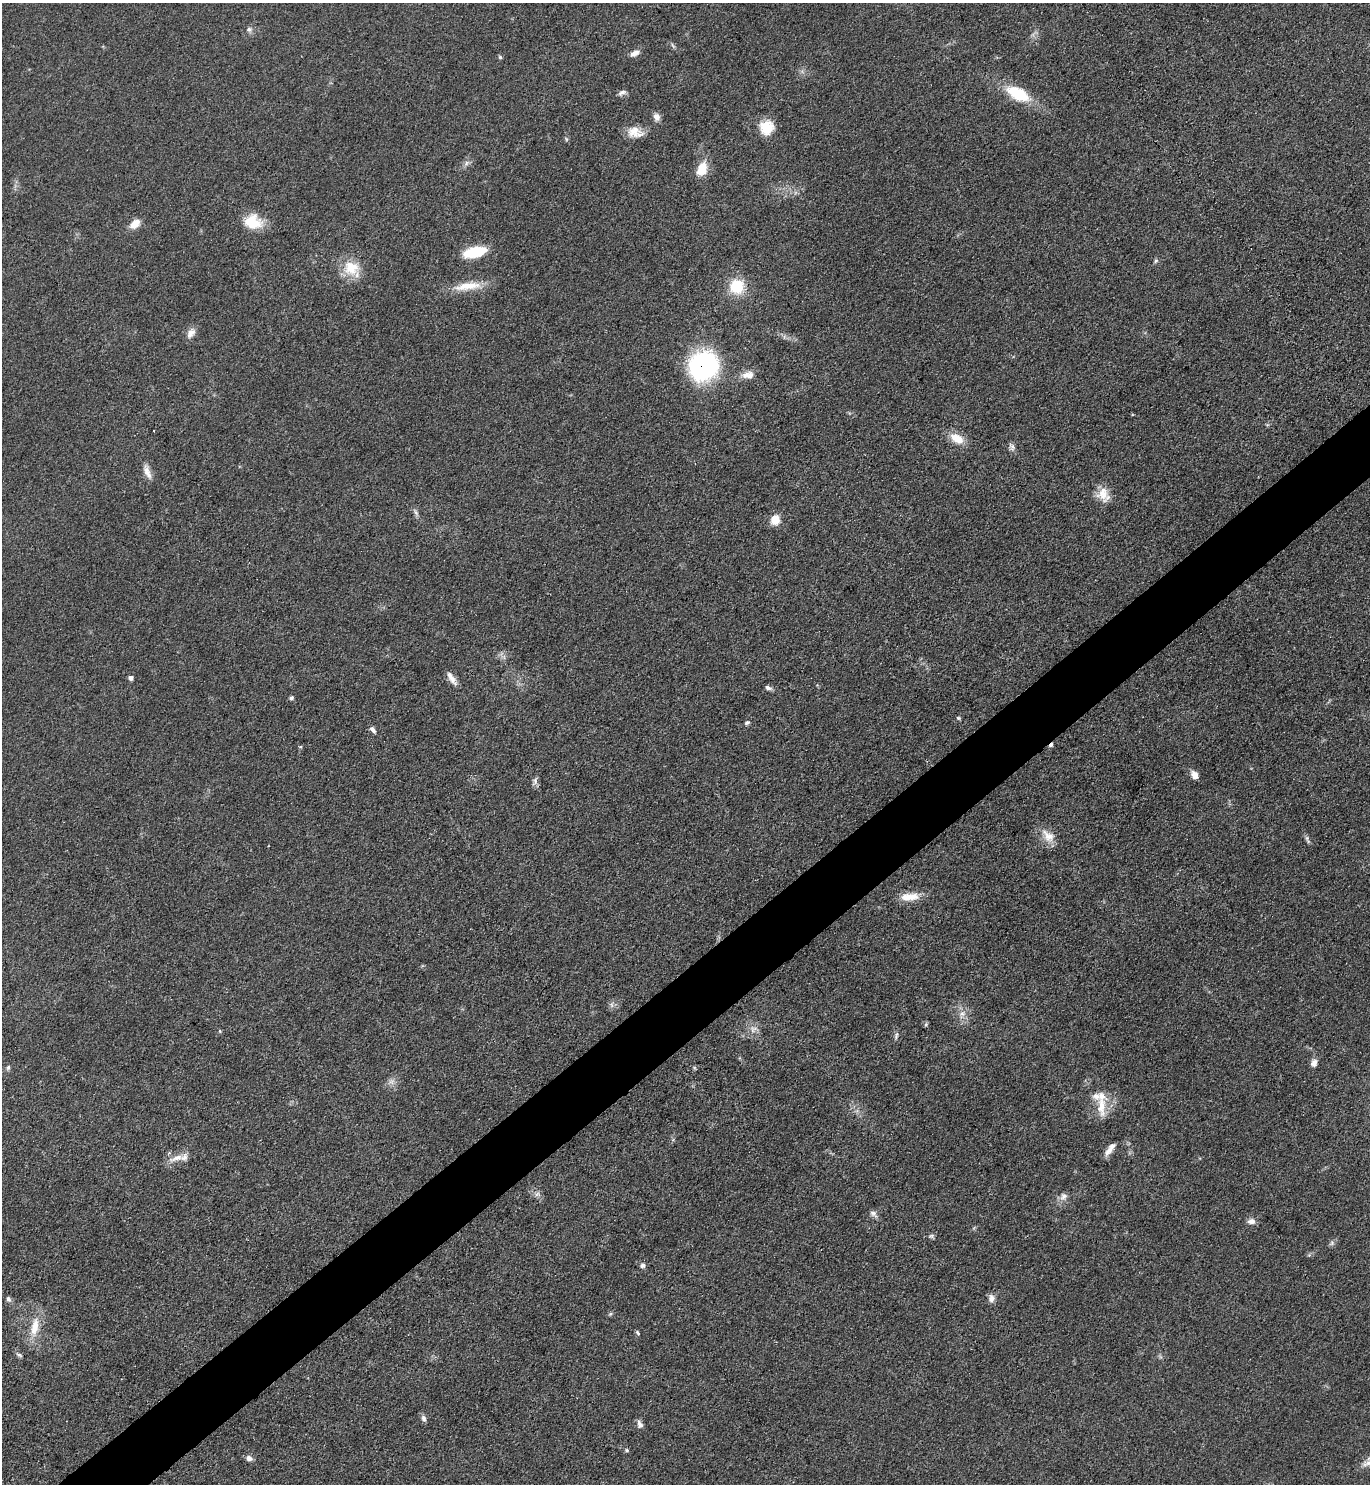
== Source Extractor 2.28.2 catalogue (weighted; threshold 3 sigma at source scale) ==
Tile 7 of 4 x 4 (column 3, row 2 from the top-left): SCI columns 2891-4258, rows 2966-4447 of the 5924 x 5929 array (HDU 1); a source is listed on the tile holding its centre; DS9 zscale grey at full resolution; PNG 1372 x 1486 px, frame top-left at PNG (2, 3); no overlay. Shown black and unused: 5% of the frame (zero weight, under 3 of 4 exposures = <1% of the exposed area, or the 3 px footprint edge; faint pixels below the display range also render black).
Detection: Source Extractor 2.28.2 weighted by HDU 2 'WHT'; one run over the whole footprint, this tile lists its part. Background 0.0759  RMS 0.0061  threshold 0.0275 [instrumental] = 3 sigma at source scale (4.5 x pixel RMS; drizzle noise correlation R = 1.50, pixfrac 1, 0.05/0.05 arcsec/px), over >= 5 px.
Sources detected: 75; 2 cosmic-ray / hot-pixel residue — not listed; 4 inside a brighter listed object's ellipse — not listed separately; the other 69 listed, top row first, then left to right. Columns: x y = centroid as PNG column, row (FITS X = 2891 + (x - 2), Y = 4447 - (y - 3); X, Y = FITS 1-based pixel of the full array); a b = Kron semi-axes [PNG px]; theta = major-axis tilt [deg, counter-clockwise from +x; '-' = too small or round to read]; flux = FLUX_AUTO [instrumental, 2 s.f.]
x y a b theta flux
249 29 7 6 - 1.8
673 45 9 3 -45 1.1
635 53 13 7 28 3.4
500 57 6 4 -45 0.87
622 92 12 6 18 2.2
1018 94 26 12 -27 27
656 117 10 8 -71 3.3
766 128 14 13 - 16
635 132 19 13 -9 8.3
566 139 6 4 -72 0.83
466 163 8 5 61 1.8
702 169 17 11 70 11
252 222 21 16 -11 17
135 224 14 10 36 5.9
474 252 19 9 13 30
1156 261 6 5 - 1
351 268 23 19 -22 15
468 286 40 10 8 13
737 286 15 14 - 20
191 333 14 9 51 4
703 366 23 20 44 120
748 375 17 9 4 5.8
957 438 17 10 -29 10
1012 447 12 6 -68 2.1
147 472 21 7 -68 4.5
1103 493 21 14 -84 9
416 512 9 3 -45 1.2
775 520 9 8 - 9.8
449 675 23 7 -57 4.4
130 678 6 5 - 1.7
768 688 8 5 -22 1.8
291 698 5 4 - 1.5
958 718 6 4 -22 0.78
747 723 6 5 - 1.3
373 730 10 5 -49 2
300 747 5 3 - 0.59
1194 775 9 7 -53 4.5
535 781 11 6 74 2.1
1048 836 22 13 -43 8.2
1307 839 13 5 -68 1.6
910 897 26 10 4 9.1
962 1014 10 7 26 3.4
926 1024 6 4 47 0.86
753 1029 11 8 68 3.9
220 1031 5 3 - 0.66
896 1036 11 4 71 1.4
1314 1063 8 6 57 3.5
8 1067 7 4 63 1.2
391 1082 9 6 -2 2.6
1101 1106 32 12 86 12
1109 1151 16 6 44 3.8
177 1158 23 7 17 6
537 1194 8 5 44 1.6
1063 1196 11 9 67 3.4
873 1214 13 6 -41 2.4
1251 1221 10 7 3 3.2
931 1236 8 5 14 1.4
1332 1243 7 6 - 1.5
642 1265 7 6 - 1.7
991 1298 10 8 83 3
8 1299 8 6 -62 1.6
610 1314 6 4 44 0.9
35 1327 27 10 81 12
638 1333 7 4 -61 1
19 1355 8 4 -30 1.2
424 1418 9 6 -72 2
640 1424 10 7 -71 2.5
627 1450 5 4 - 0.86
249 1458 9 7 -23 2.6
Overlapping masked pixels (flux is a lower limit): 1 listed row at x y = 703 366